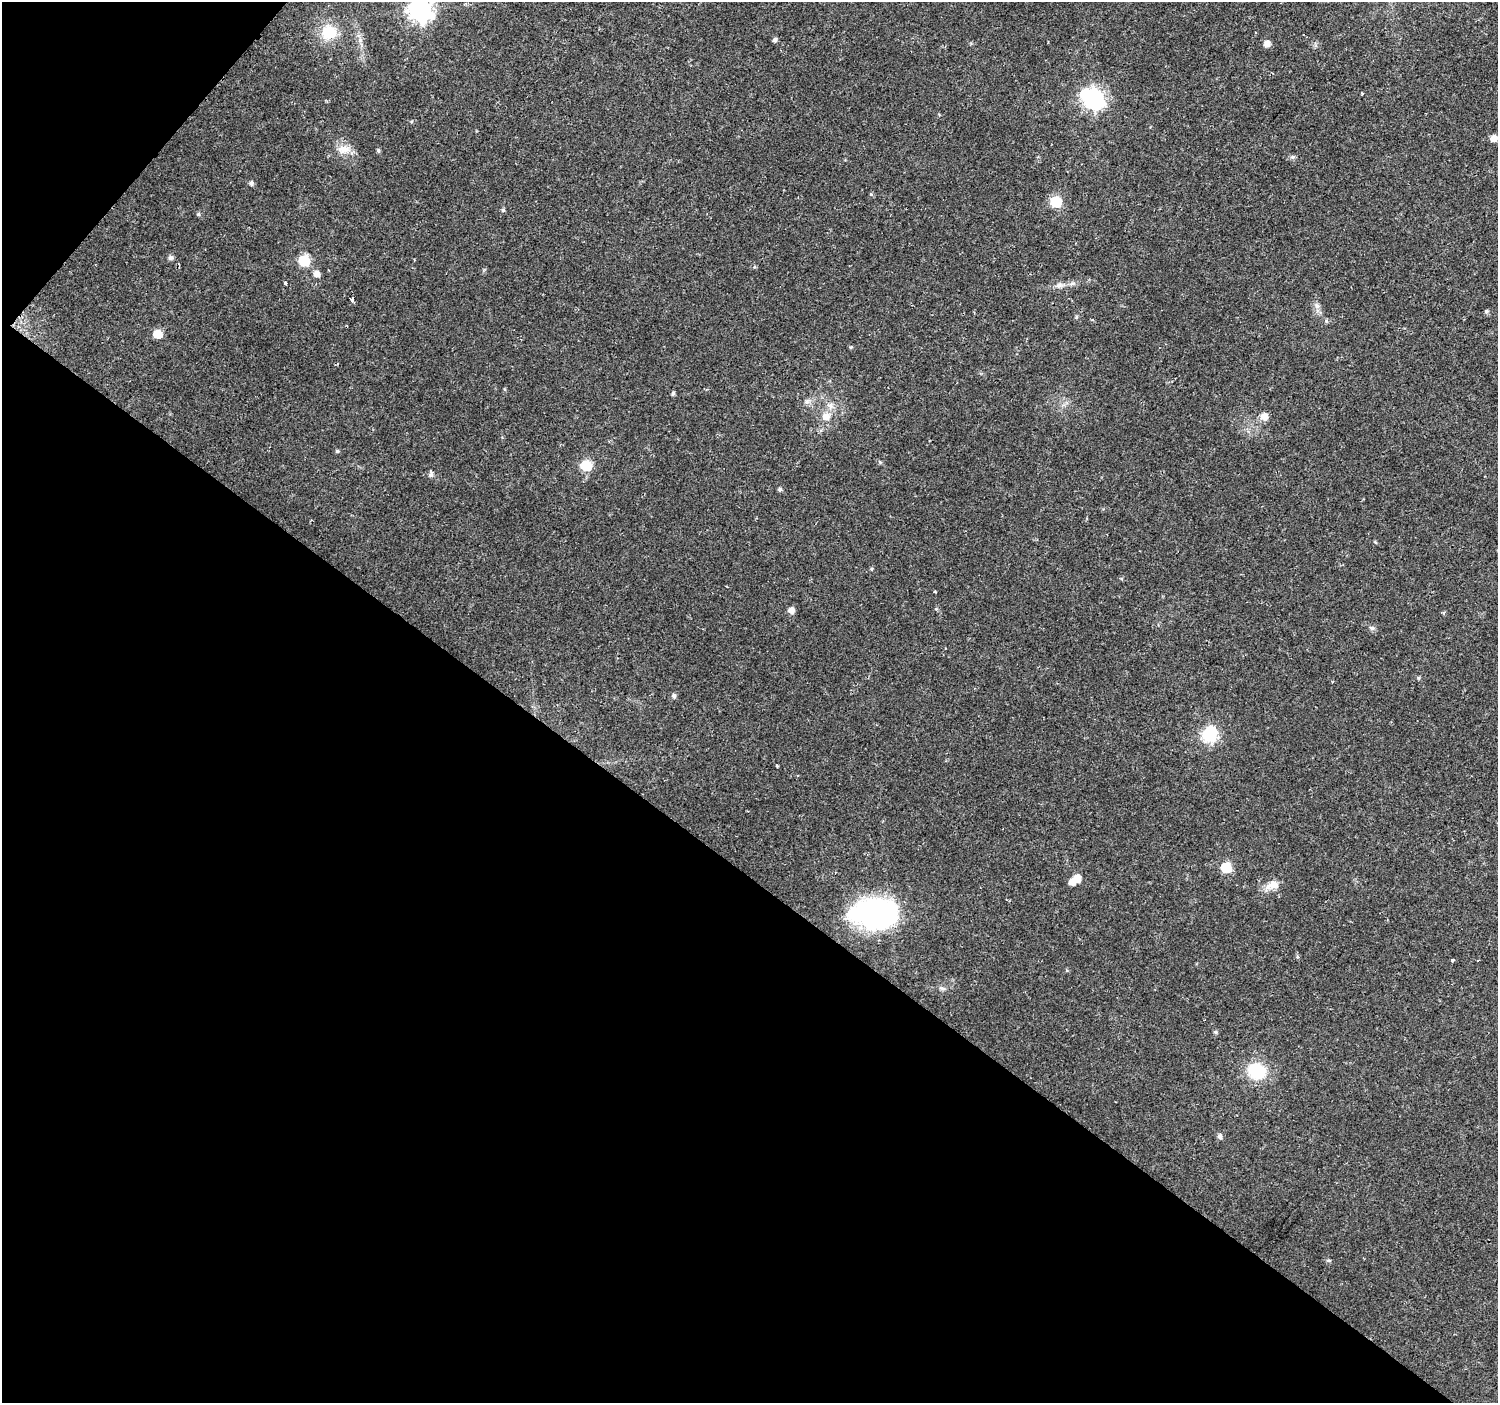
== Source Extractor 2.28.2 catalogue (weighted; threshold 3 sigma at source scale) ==
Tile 9 of 4 x 4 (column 1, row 3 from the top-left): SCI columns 1-1496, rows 1576-2976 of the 5992 x 6024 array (HDU 1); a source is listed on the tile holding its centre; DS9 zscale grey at full resolution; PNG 1500 x 1405 px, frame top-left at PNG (2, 2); no overlay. Shown black and unused: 40% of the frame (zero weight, under 2 of 3 exposures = <1% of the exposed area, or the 3 px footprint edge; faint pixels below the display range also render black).
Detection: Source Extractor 2.28.2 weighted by HDU 2 'WHT'; one run over the whole footprint, this tile lists its part. Background 0.0237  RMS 0.003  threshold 0.0134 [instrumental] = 3 sigma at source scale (4.5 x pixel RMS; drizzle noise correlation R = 1.50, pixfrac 1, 0.0396/0.0396 arcsec/px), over >= 5 px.
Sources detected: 58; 1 inside a brighter object's white glare — not listed; the other 57 listed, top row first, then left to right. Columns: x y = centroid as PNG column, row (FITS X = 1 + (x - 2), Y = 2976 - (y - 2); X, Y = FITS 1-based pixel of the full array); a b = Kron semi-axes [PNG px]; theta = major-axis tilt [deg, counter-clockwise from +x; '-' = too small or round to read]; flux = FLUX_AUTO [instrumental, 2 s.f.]
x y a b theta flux
420 10 9 8 - 200
329 32 19 18 - 7.7
775 40 5 5 - 0.72
1267 43 7 7 - 1.6
1362 93 4 3 - 0.25
1093 99 8 8 - 130
1494 138 6 5 - 2.2
343 149 18 11 5 3.5
378 151 6 4 -90 0.44
1293 157 7 5 20 0.61
251 183 6 6 - 0.71
871 194 5 5 - 0.39
1056 202 6 6 - 21
503 210 5 5 - 0.44
198 214 5 5 - 0.42
171 258 7 6 - 0.71
304 261 6 6 - 25
754 267 5 4 - 0.34
317 274 6 6 - 2
285 283 4 3 - 0.35
1059 285 8 7 - 1.1
352 300 5 3 - 4.4
1317 306 8 6 -45 0.99
1486 311 6 5 - 0.49
1092 320 4 3 - 0.3
1326 321 5 5 - 0.42
157 334 6 6 - 7.4
851 347 5 4 - 0.34
673 393 5 4 - 0.61
807 402 7 7 - 0.92
830 405 9 7 89 1.3
1264 416 7 7 - 2.7
826 417 10 9 - 2.6
337 451 5 4 - 0.49
880 462 6 4 -44 0.4
586 466 6 6 - 20
431 474 8 5 90 0.72
780 489 5 5 - 0.54
872 569 5 3 - 0.33
935 591 3 3 - 0.27
791 610 6 6 - 1.9
1372 628 8 6 -16 0.73
1419 678 5 3 - 0.32
674 696 6 5 - 0.75
1209 735 7 7 - 55
798 776 3 2 - 0.42
1226 867 6 6 - 14
1077 878 7 6 - 3.2
1071 882 7 6 - 2
1272 885 19 10 7 3
875 914 46 29 -2 58
1452 960 3 3 - 1.3
943 988 9 3 -21 0.53
1215 1032 5 5 - 0.46
1256 1071 16 14 -24 14
1220 1136 6 5 - 0.95
1328 1260 6 4 1 0.43
Overlapping masked pixels (flux is a lower limit): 1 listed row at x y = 352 300
Isophote crosses this tile's border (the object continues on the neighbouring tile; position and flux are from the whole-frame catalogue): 1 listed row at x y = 420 10
Unlisted compact peaks at least as high as the median listed source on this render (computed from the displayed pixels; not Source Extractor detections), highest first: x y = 1076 317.